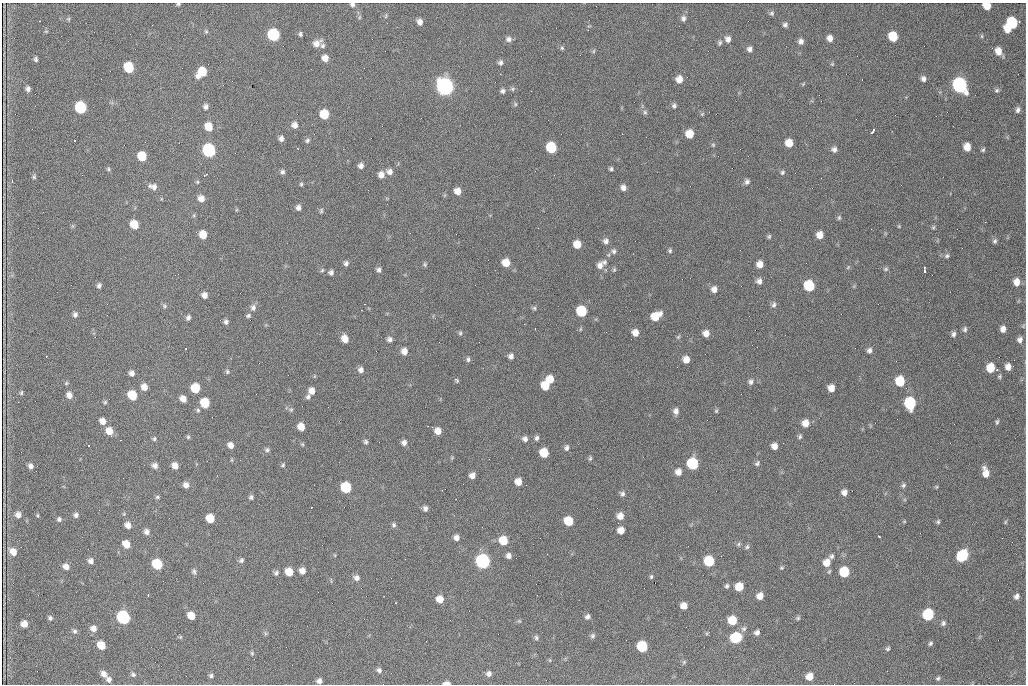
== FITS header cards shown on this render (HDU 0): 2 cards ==
NAXIS1  =                 1024 /fastest changing axis
NAXIS2  =                  682 /next to fastest changing axis

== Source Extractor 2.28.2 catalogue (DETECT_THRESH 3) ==
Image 1024 x 682 px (HDU 0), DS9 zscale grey, 1 PNG px = 1 image px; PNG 1028 x 686 px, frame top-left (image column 1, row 682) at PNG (2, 3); no overlay
Background 2180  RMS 32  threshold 96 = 3 sigma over >= 5 px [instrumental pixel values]
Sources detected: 305; all 305 listed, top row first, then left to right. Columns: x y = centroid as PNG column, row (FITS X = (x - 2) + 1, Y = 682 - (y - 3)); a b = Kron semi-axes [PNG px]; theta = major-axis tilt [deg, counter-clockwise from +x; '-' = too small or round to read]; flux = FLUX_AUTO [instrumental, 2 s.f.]
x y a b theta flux
178 4 5 3 - 3.1e+03
352 4 5 4 - 5.0e+03
987 6 6 5 - 4.2e+04
772 13 7 6 - 4.3e+03
386 16 8 4 81 2.8e+03
360 17 6 3 70 2.6e+03
683 18 8 6 87 6.7e+03
68 19 5 5 - 2.7e+03
420 22 6 5 - 1.1e+04
1012 23 8 7 - 1.5e+05
785 25 5 5 - 5.7e+03
588 26 5 5 - 2.6e+03
1008 29 6 5 - 3.0e+04
46 31 6 3 18 2.1e+03
206 31 6 5 - 3.3e+03
300 34 5 4 - 3.7e+03
273 35 7 7 - 2.4e+05
982 36 6 4 -90 2.6e+03
893 37 7 6 - 6.7e+04
830 38 6 6 - 1.3e+04
509 39 7 7 - 7.9e+03
728 39 7 7 - 1.0e+04
801 41 6 6 - 9.1e+03
317 43 10 7 34 1.5e+04
720 43 7 5 66 4.3e+03
322 45 6 6 - 4.8e+03
562 48 6 5 - 3.3e+03
750 49 6 6 - 7.7e+03
594 51 6 4 88 3.1e+03
998 51 8 6 -76 2.1e+04
325 58 6 6 - 1.7e+04
36 59 5 4 - 4.4e+03
500 63 6 5 - 5.8e+03
832 64 5 5 - 2.6e+03
129 67 7 6 - 1.0e+05
202 72 9 7 47 6.1e+04
679 79 7 7 - 1.8e+04
923 79 7 6 - 7.9e+03
803 84 5 4 - 2.5e+03
960 85 9 7 -63 5.9e+05
445 87 8 7 - 1.2e+06
28 89 6 5 - 6.4e+03
512 89 7 5 0 4.1e+03
997 90 6 6 - 4.3e+03
503 91 6 6 - 5.5e+03
515 104 5 5 - 3.0e+03
206 106 6 6 - 6.8e+03
674 106 6 6 - 5.2e+03
81 107 7 7 - 2.0e+05
1018 110 7 5 78 6.8e+03
645 112 6 5 - 4.5e+03
324 114 7 6 - 6.5e+04
702 114 6 4 44 2.4e+03
295 125 7 7 - 1.1e+04
209 127 7 6 - 3.8e+04
872 131 5 3 - 7.4e+03
622 134 2 2 - 2.9e+03
690 134 7 6 - 3.7e+04
281 139 6 5 - 8.1e+03
75 140 3 2 - 2.1e+03
307 140 7 6 - 4.8e+03
789 143 7 6 - 2.9e+04
713 145 6 5 - 2.7e+03
551 147 7 7 - 1.3e+05
967 147 7 6 - 2.5e+04
834 149 7 7 - 8.3e+03
209 150 8 7 - 3.6e+05
983 150 5 4 - 3.3e+03
142 156 7 6 - 6.0e+04
361 166 6 5 - 8.5e+03
108 169 6 4 -81 3.2e+03
611 169 5 4 - 4.2e+03
282 172 6 5 - 5.4e+03
389 172 8 7 - 1.1e+04
782 172 7 6 - 4.5e+03
205 175 6 3 27 2.6e+03
381 175 7 6 - 1.4e+04
34 177 6 5 - 3.5e+03
12 181 3 3 - 2.2e+03
197 182 5 4 - 2.7e+03
747 182 7 6 - 6.3e+03
301 184 5 4 - 3.0e+03
153 186 11 7 -18 1.1e+04
623 188 7 6 - 9.8e+03
458 191 7 6 - 1.8e+04
201 198 7 7 - 1.4e+04
298 208 6 5 - 8.1e+03
321 211 6 4 77 3.2e+03
194 215 6 4 72 2.7e+03
839 218 7 5 75 3.5e+03
134 224 7 6 - 4.1e+04
899 226 4 3 - 2.0e+03
933 227 6 4 47 3.1e+03
203 235 7 6 - 3.6e+04
820 235 6 6 - 1.9e+04
769 236 6 5 - 3.5e+03
606 241 7 7 - 8.0e+03
995 241 7 5 63 4.6e+03
577 244 6 6 - 3.1e+04
614 251 7 6 - 6.2e+03
670 251 6 5 - 3.9e+03
947 256 7 5 45 4.4e+03
604 262 8 7 - 7.0e+03
346 263 6 5 - 6.2e+03
506 263 7 7 - 3.1e+04
425 264 6 5 - 3.2e+03
760 264 6 6 - 1.8e+04
600 265 9 7 70 1.2e+04
848 267 5 4 - 2.5e+03
924 267 3 2 - 1.9e+03
886 269 7 5 15 3.8e+03
322 270 5 4 - 2.9e+03
379 270 6 5 - 6.0e+03
606 270 6 3 -71 2.3e+03
614 270 6 5 - 3.1e+03
925 271 3 3 - 7.8e+03
331 272 6 6 - 6.3e+03
759 281 7 6 - 9.3e+03
1017 282 8 6 -89 1.8e+04
99 285 6 5 - 5.6e+03
809 286 7 7 - 1.2e+05
714 289 7 6 - 1.2e+04
205 295 6 5 - 1.2e+04
774 305 9 6 83 6.4e+03
164 306 7 5 -49 4.3e+03
253 308 8 7 - 8.3e+03
534 308 6 5 - 3.4e+03
581 311 7 7 - 1.2e+05
75 315 7 6 - 6.5e+03
248 316 7 5 33 4.5e+03
656 316 9 6 32 4.2e+04
188 318 6 5 - 6.3e+03
226 322 6 5 - 6.4e+03
535 328 2 2 - 1.4e+03
965 329 8 6 -88 5.4e+03
1003 329 6 5 - 1.2e+04
460 333 5 5 - 3.5e+03
635 333 6 6 - 1.8e+04
706 333 6 6 - 1.5e+04
953 334 6 5 - 6.4e+03
678 337 6 4 44 3.0e+03
345 339 7 6 - 2.1e+04
390 339 6 6 - 7.5e+03
1020 340 6 5 - 9.1e+03
869 350 7 6 - 6.9e+03
404 351 6 6 - 1.6e+04
511 356 6 6 - 8.4e+03
46 357 3 2 - 2.1e+03
468 359 7 4 84 4.6e+03
686 359 6 6 - 1.8e+04
1013 366 2 2 - 1.0e+03
1008 367 6 5 - 1.4e+04
990 368 7 6 - 4.9e+04
361 370 7 6 - 9.3e+03
227 371 6 5 - 3.9e+03
132 373 6 6 - 8.8e+03
999 376 5 5 - 3.0e+03
550 379 7 7 - 2.7e+04
456 380 6 4 -43 4.1e+03
900 381 7 6 - 7.8e+04
751 382 8 6 80 6.6e+03
66 383 5 4 - 2.6e+03
545 385 7 6 - 5.1e+04
144 387 7 6 - 1.7e+04
195 388 7 6 - 5.3e+04
831 388 6 6 - 1.8e+04
312 391 7 6 - 1.6e+04
21 393 6 4 76 3.1e+03
69 395 7 6 - 1.2e+04
132 395 7 6 - 7.0e+04
308 397 7 6 - 5.5e+03
183 399 6 5 - 1.7e+04
105 402 6 5 - 3.1e+03
205 403 7 6 - 7.1e+04
910 403 8 7 - 1.9e+05
198 410 6 5 - 3.5e+03
291 410 6 5 - 3.8e+03
676 411 7 6 - 1.0e+04
716 411 6 5 - 3.0e+03
103 421 7 6 - 1.5e+04
997 422 6 4 78 3.5e+03
805 423 7 7 - 2.0e+04
301 427 6 6 - 2.5e+04
109 431 8 6 -62 2.6e+04
438 431 6 6 - 1.9e+04
800 436 6 5 - 4.1e+03
188 437 6 5 - 3.1e+03
537 438 6 5 - 5.5e+03
154 439 6 5 - 3.7e+03
525 439 6 6 - 8.1e+03
366 442 6 6 - 4.1e+03
404 443 6 6 - 9.0e+03
89 445 3 2 - 2.1e+03
230 445 7 6 - 1.3e+04
774 446 6 5 - 1.3e+04
566 448 7 6 - 6.3e+03
267 450 7 5 11 4.7e+03
544 453 7 6 - 5.8e+04
452 457 6 4 20 2.3e+03
590 458 7 4 74 3.4e+03
232 460 5 3 - 2.1e+03
757 463 7 5 44 4.5e+03
693 464 7 7 - 1.7e+05
155 465 6 6 - 9.5e+03
283 465 5 4 - 3.1e+03
30 466 6 5 - 8.3e+03
175 466 6 5 - 1.5e+04
678 472 7 7 - 1.5e+04
986 473 10 6 -78 2.3e+04
472 475 6 5 - 1.2e+04
518 482 6 6 - 2.1e+04
186 485 7 6 - 1.1e+04
904 485 6 5 - 4.4e+03
346 487 7 6 - 1.2e+05
936 487 4 4 - 2.3e+03
844 492 6 6 - 1.1e+04
622 493 7 6 - 5.9e+03
157 497 6 5 - 3.6e+03
251 497 6 5 - 4.8e+03
311 507 3 2 - 2.6e+03
425 508 6 5 - 7.1e+03
99 510 2 2 - 9.8e+02
18 515 7 6 - 1.0e+04
37 515 5 3 - 2.2e+03
76 515 6 6 - 6.0e+03
620 516 7 7 - 1.7e+04
210 518 7 6 - 4.2e+04
59 519 6 5 - 5.0e+03
569 521 7 6 - 6.0e+04
904 521 6 3 1 2.0e+03
938 522 6 5 - 3.5e+03
1005 522 6 4 87 2.5e+03
128 525 6 5 - 1.4e+04
394 525 6 5 - 4.5e+03
621 530 6 6 - 1.9e+04
147 532 7 6 - 9.3e+03
879 536 3 2 - 2.4e+03
456 538 6 6 - 1.1e+04
503 540 7 7 - 5.1e+04
126 544 7 6 - 2.7e+04
738 544 6 5 - 3.9e+03
747 547 7 6 - 4.3e+03
13 552 9 7 -43 1.9e+04
509 556 6 6 - 9.1e+03
721 556 2 2 - 1.4e+03
832 556 7 6 - 5.4e+03
962 556 8 7 - 2.2e+05
241 560 6 6 - 5.1e+03
91 561 6 5 - 8.5e+03
483 561 7 7 - 5.8e+05
709 561 7 7 - 1.1e+05
827 563 9 8 - 2.2e+04
157 564 7 6 - 1.1e+05
66 566 7 6 - 1.2e+04
781 568 6 4 1 2.8e+03
194 571 8 5 -75 5.3e+03
302 571 6 6 - 1.5e+04
289 572 7 6 - 3.4e+04
844 572 7 7 - 9.0e+04
276 573 6 6 - 5.4e+03
651 577 6 5 - 3.4e+03
356 578 8 7 - 9.4e+03
727 586 6 5 - 4.7e+03
739 587 7 6 - 3.2e+04
148 595 3 3 - 2.8e+03
760 596 6 6 - 1.7e+04
1016 596 8 6 55 8.0e+03
440 599 6 6 - 2.6e+04
396 603 2 2 - 1.3e+03
684 606 6 6 - 1.8e+04
928 614 7 6 - 1.9e+05
191 616 6 6 - 2.8e+04
123 617 8 7 - 3.9e+05
587 617 6 5 - 6.8e+03
50 618 6 5 - 4.6e+03
798 618 6 5 - 3.7e+03
732 620 7 7 - 5.4e+04
519 621 5 4 - 2.6e+03
943 623 6 5 - 5.0e+03
24 624 6 6 - 1.6e+04
93 628 7 7 - 1.2e+04
744 629 8 6 36 5.6e+03
75 631 7 6 - 5.1e+03
265 633 6 4 -72 3.3e+03
757 633 6 5 - 7.2e+03
593 636 6 6 - 5.0e+03
180 637 5 5 - 2.6e+03
536 638 7 5 -87 4.0e+03
736 638 7 6 - 2.2e+05
930 643 6 5 - 3.9e+03
101 645 7 6 - 3.9e+04
642 646 7 7 - 1.2e+05
888 648 5 5 - 3.5e+03
252 653 6 4 -69 3.0e+03
684 662 6 5 - 3.0e+03
379 670 6 6 - 5.9e+03
489 673 7 6 - 7.9e+03
104 674 8 6 -46 1.2e+04
133 674 7 6 - 4.7e+03
211 675 6 5 - 4.4e+03
810 676 6 6 - 2.5e+04
938 678 5 5 - 3.7e+03
109 679 6 6 - 7.8e+03
319 681 5 5 - 7.8e+03
447 683 7 4 -2 9.9e+03
At the frame edge (FLAGS 8, measured only in part): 4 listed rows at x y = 178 4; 352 4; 987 6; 447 683

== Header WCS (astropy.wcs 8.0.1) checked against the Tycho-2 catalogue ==
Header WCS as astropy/WCSLIB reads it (CRVAL/CRPIX/CD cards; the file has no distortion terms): RA---TAN/DEC--TAN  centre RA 07:09:22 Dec +30:56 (107.34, +30.93 deg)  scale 1.43 arcsec/px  FOV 24.4' x 16.3'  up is -93 deg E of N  parity flipped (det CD > 0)
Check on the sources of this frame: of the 60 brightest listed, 5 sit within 2.1 arcsec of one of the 9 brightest Tycho-2 stars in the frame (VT <= 12.48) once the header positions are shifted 0.95 arcsec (0.77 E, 0.55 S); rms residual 1.21 arcsec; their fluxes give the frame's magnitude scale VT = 25.96 - 2.5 log10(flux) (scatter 0.17 mag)
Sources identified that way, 5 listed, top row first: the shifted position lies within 2.1 arcsec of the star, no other Tycho-2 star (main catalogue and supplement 1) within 4.2 arcsec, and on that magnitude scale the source's flux lands within +1.5 / -3 mag of the star's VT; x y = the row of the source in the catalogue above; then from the Tycho-2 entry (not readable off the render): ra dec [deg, ICRS J2000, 3 dp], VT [Tycho-2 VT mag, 2 dp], TYC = Tycho-2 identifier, HIP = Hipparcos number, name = IAU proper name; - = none
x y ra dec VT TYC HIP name
960 85 107.215 +31.104 11.64 2438-821-1 - -
445 87 107.226 +30.900 10.76 2438-883-1 - -
81 107 107.244 +30.756 12.13 2438-718-1 - -
209 150 107.261 +30.807 12.26 2438-856-1 - -
483 561 107.445 +30.924 11.38 2438-1056-1 - -